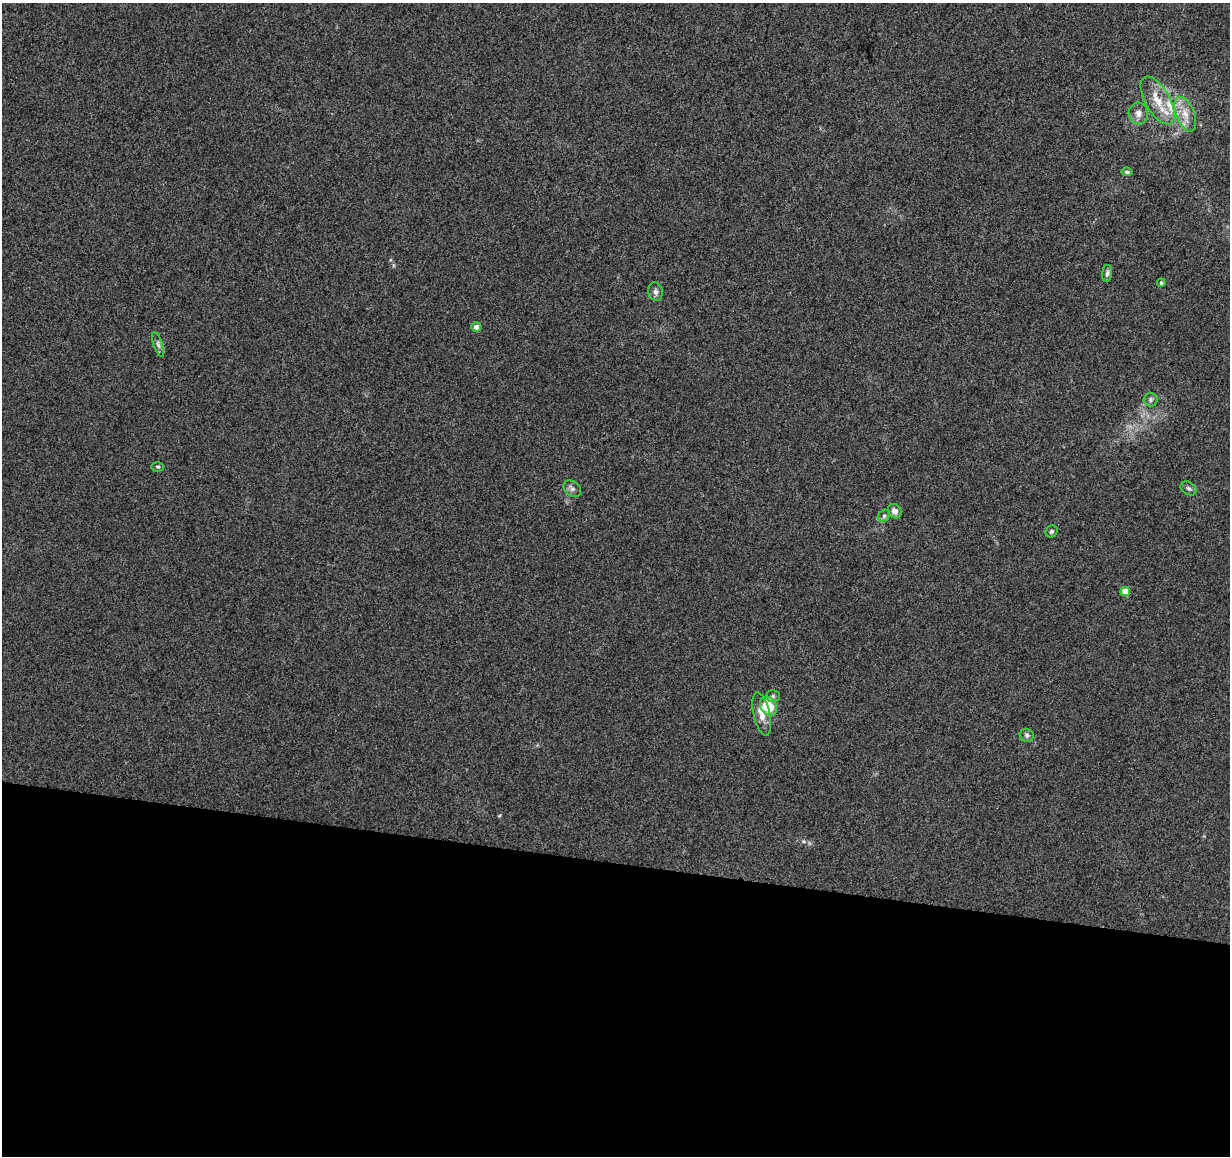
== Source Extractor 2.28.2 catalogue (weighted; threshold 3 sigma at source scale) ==
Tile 14 of 4 x 4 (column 2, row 4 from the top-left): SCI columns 1240-2467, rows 289-1442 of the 4926 x 5130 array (HDU 1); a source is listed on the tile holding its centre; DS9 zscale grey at full resolution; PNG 1232 x 1158 px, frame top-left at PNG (2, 3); each listed source drawn as its Kron ellipse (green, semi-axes under 4 px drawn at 4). Shown black and unused: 25% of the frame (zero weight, under 3 of 5 exposures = <1% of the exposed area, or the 3 px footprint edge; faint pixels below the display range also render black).
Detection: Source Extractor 2.28.2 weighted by HDU 2 'WHT'; one run over the whole footprint, this tile lists its part. Background 0.0271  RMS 0.0046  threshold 0.0207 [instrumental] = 3 sigma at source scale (4.5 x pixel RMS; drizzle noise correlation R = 1.50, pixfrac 1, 0.0396/0.0396 arcsec/px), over >= 5 px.
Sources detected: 22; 1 inside a brighter listed object's ellipse — not listed separately; the other 21 listed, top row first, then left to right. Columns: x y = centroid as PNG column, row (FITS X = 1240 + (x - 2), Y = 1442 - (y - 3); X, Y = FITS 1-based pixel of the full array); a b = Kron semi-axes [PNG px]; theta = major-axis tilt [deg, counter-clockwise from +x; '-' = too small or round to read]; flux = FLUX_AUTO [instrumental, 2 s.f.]
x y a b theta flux
1158 101 27 12 -60 10
1138 113 11 9 -77 2.9
1185 114 18 9 -68 5.5
1127 172 5 4 - 0.81
1107 273 8 5 82 1.1
1161 283 4 4 - 0.74
655 292 9 7 -77 1.6
476 327 5 5 - 2.7
158 344 13 4 -72 1.5
1150 400 7 7 - 1.3
158 467 6 4 0 0.69
1189 488 8 6 -32 1.3
572 489 10 7 -41 1.7
895 511 7 6 - 2.4
884 516 7 5 43 1
1052 531 6 5 - 0.82
1125 592 5 4 - 5.8
773 696 7 6 - 1
768 706 10 8 -55 14
762 714 22 8 -77 5.1
1027 735 7 6 - 1.1